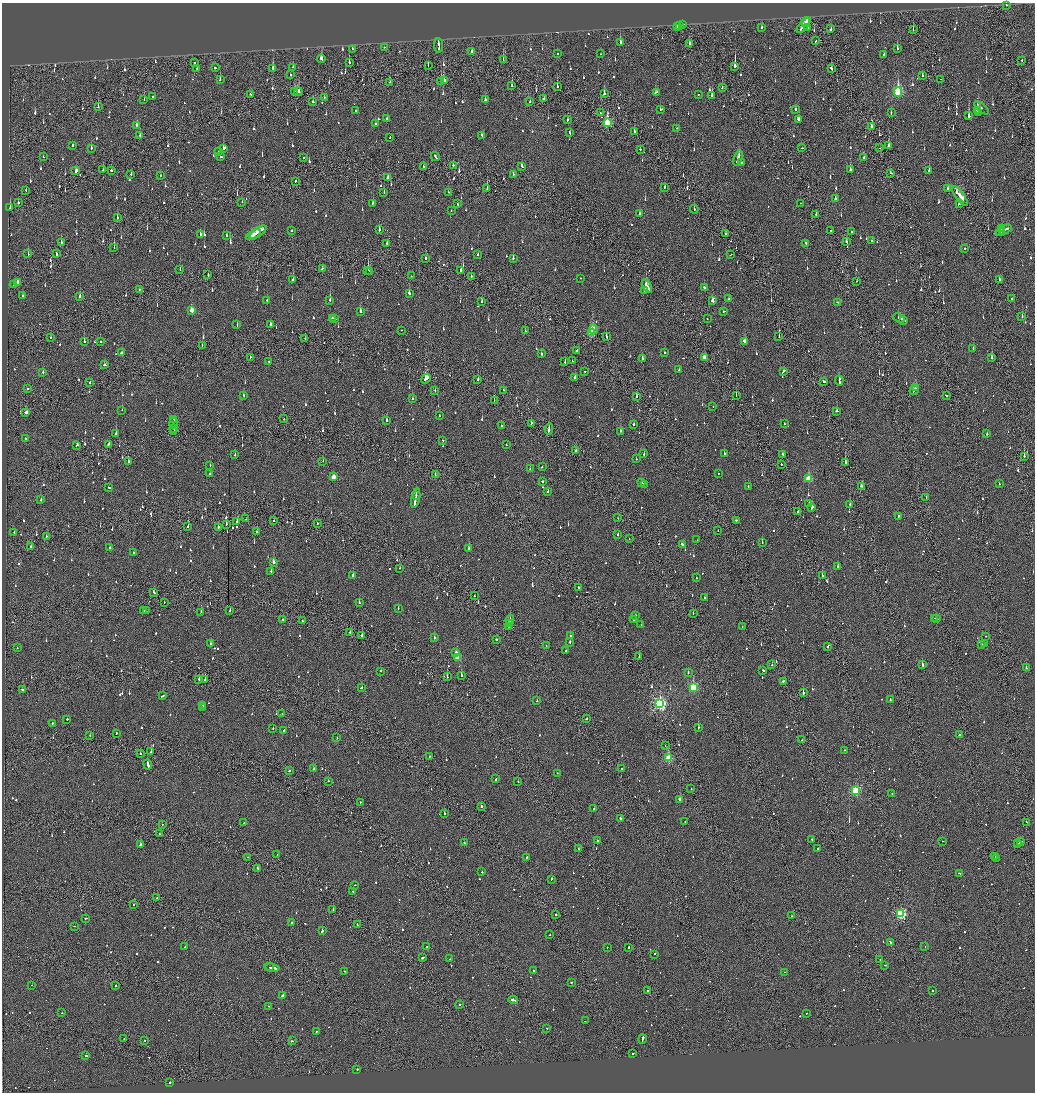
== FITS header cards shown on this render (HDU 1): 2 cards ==
NAXIS1  =                 2065
NAXIS2  =                 2180

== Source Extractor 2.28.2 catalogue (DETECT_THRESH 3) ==
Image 2065 x 2180 px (HDU 1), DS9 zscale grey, zoomed out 1/2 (1 PNG px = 2 x 2 image px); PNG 1037 x 1094 px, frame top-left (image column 1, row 2179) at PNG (2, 3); each listed source drawn as its Kron ellipse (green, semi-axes under 4 px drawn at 4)
Background -0.143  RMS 0.074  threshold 0.222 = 3 sigma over >= 5 px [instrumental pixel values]
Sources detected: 1327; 65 cannot appear on this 1/2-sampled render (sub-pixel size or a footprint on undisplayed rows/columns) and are neither listed nor drawn; of the other 1262, the 500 brightest by FLUX_AUTO listed and drawn (762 fainter detections omitted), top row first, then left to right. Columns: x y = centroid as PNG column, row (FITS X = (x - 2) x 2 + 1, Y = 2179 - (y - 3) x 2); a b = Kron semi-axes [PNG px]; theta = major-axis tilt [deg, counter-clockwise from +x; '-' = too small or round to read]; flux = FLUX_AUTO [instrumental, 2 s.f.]
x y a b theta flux
1007 5 2 1 - 66
806 22 5 2 - 210
682 25 2 1 - 64
680 26 3 2 - 120
803 26 9 2 51 400
677 27 2 2 - 70
762 27 3 2 - 56
807 27 2 1 - 95
831 29 3 2 - 56
913 30 2 1 - 74
815 41 2 1 - 190
620 42 3 2 - 210
689 43 3 2 - 93
438 45 7 2 -85 330
384 47 2 2 - 49
352 49 2 2 - 87
897 49 3 2 - 180
472 51 2 2 - 67
558 54 2 2 - 94
601 54 2 1 - 57
884 54 2 2 - 130
321 59 4 2 - 120
503 59 2 1 - 68
1022 60 2 1 - 50
194 62 2 1 - 48
349 62 2 2 - 140
428 65 3 1 - 68
735 66 3 2 - 810
293 67 3 2 - 51
197 68 2 2 - 50
215 68 2 2 - 81
273 68 4 2 - 120
831 69 3 2 - 170
290 75 2 2 - 47
922 76 3 1 - 190
941 79 2 1 - 93
220 80 3 2 - 67
444 80 3 3 - 380
390 82 2 2 - 52
441 82 2 1 - 73
512 86 3 2 - 230
557 86 3 2 - 150
722 88 2 1 - 59
295 91 3 3 - 150
298 92 4 3 - 190
656 92 4 2 - 130
898 92 4 3 - 1600
604 93 4 2 - 83
251 94 2 1 - 67
698 95 2 2 - 55
712 95 2 2 - 100
152 97 2 2 - 49
324 97 2 2 - 63
544 99 2 2 - 54
144 100 2 1 - 230
485 100 2 2 - 160
313 102 2 2 - 55
530 102 2 1 - 48
98 107 3 2 - 87
981 108 9 4 -41 50
795 109 2 2 - 290
660 110 2 2 - 330
977 110 3 2 - 310
356 111 2 2 - 65
979 112 3 1 - 500
600 113 2 2 - 190
891 113 3 2 - 120
969 116 3 2 - 240
387 119 2 2 - 370
567 120 3 2 - 98
799 120 4 2 - 120
375 123 2 2 - 100
608 123 4 3 - 1100
137 125 2 2 - 300
871 126 3 2 - 210
677 128 3 2 - 72
634 131 3 2 - 63
570 133 3 2 - 51
140 135 2 2 - 280
482 135 3 2 - 55
390 137 2 1 - 47
72 146 3 2 - 160
889 146 3 2 - 210
91 148 2 2 - 89
224 148 3 2 - 110
802 148 2 2 - 54
879 148 2 1 - 53
640 149 2 2 - 55
219 152 2 2 - 380
221 156 3 2 - 76
435 156 4 2 - 220
43 157 2 2 - 320
304 157 2 1 - 60
738 158 8 2 73 490
864 158 2 2 - 84
741 163 2 2 - 300
453 165 3 2 - 66
522 166 3 2 - 240
424 167 2 2 - 290
103 170 2 1 - 47
111 170 2 2 - 120
850 170 2 2 - 200
929 170 3 2 - 120
76 171 4 2 - 120
890 173 2 1 - 150
131 174 2 2 - 51
160 175 2 2 - 62
513 175 3 1 - 70
388 177 2 2 - 99
296 181 2 2 - 96
664 187 3 2 - 91
487 189 3 2 - 100
948 189 2 2 - 170
26 190 2 1 - 51
384 192 2 1 - 170
448 192 2 1 - 47
960 196 12 2 -53 450
835 199 2 2 - 61
18 202 2 1 - 250
242 202 2 1 - 56
373 203 2 2 - 76
801 203 2 1 - 83
960 203 4 2 - 430
458 204 3 2 - 60
10 208 3 2 - 150
694 209 4 2 - 84
451 211 2 2 - 83
639 214 3 2 - 86
816 214 2 2 - 75
117 218 2 2 - 110
1001 229 2 2 - 95
1005 229 7 2 27 260
291 230 2 2 - 270
379 230 3 2 - 150
831 231 2 2 - 51
258 232 10 3 34 470
851 232 2 2 - 87
1000 232 4 2 - 210
726 234 2 2 - 47
200 235 3 2 - 99
226 235 2 2 - 47
253 235 8 2 31 350
872 240 2 2 - 67
61 242 3 2 - 55
846 242 2 2 - 83
387 244 3 2 - 81
806 244 3 2 - 97
114 248 2 1 - 230
965 248 2 2 - 46
28 254 3 2 - 48
57 254 3 1 - 280
731 254 2 1 - 57
478 255 2 2 - 51
425 258 3 2 - 100
513 258 2 2 - 150
180 269 2 2 - 91
322 269 2 2 - 57
368 270 3 2 - 300
461 270 3 1 - 200
370 271 2 1 - 160
208 274 3 2 - 110
411 276 2 1 - 52
471 276 2 2 - 59
580 278 2 1 - 110
293 279 3 2 - 110
999 279 3 2 - 100
857 281 2 1 - 57
17 282 2 1 - 210
14 285 2 2 - 240
647 286 7 2 -63 440
704 287 2 2 - 170
139 289 2 2 - 55
645 290 2 2 - 110
409 293 3 2 - 130
22 295 2 2 - 76
80 296 3 2 - 63
729 298 3 2 - 81
1012 299 2 2 - 91
267 300 2 2 - 83
330 301 3 2 - 220
712 301 3 2 - 94
482 302 2 2 - 62
837 302 2 2 - 79
192 310 3 2 - 170
360 311 3 2 - 150
724 311 2 1 - 63
1022 316 2 2 - 78
333 318 3 2 - 110
899 318 6 2 -25 190
335 319 2 2 - 110
707 319 2 1 - 59
904 320 3 2 - 120
270 324 3 2 - 70
237 325 2 2 - 84
593 329 5 3 - 190
402 330 2 2 - 87
525 331 2 2 - 48
591 333 3 3 - 710
606 337 2 2 - 88
779 337 2 1 - 74
50 338 2 1 - 160
305 339 2 1 - 48
84 341 3 2 - 84
101 342 2 2 - 120
745 342 3 2 - 530
202 345 2 1 - 54
973 348 2 2 - 190
577 351 2 1 - 63
122 353 3 2 - 100
665 353 2 2 - 95
541 354 2 2 - 47
250 357 2 1 - 88
704 357 3 2 - 96
992 358 2 2 - 320
642 359 2 2 - 150
269 361 2 2 - 160
572 361 2 2 - 60
565 362 2 2 - 60
104 365 3 2 - 63
679 370 2 2 - 51
585 371 2 2 - 56
783 371 4 2 - 160
43 372 2 2 - 51
575 377 2 2 - 120
426 379 5 2 - 330
478 380 3 2 - 120
824 381 3 2 - 230
839 381 5 2 - 240
90 382 2 2 - 110
28 388 2 2 - 82
916 388 3 2 - 110
503 390 2 2 - 47
914 390 5 2 - 210
435 391 2 1 - 59
243 395 2 2 - 63
946 395 3 2 - 130
636 396 2 1 - 140
736 396 2 1 - 100
412 399 2 2 - 82
494 400 2 1 - 75
713 406 2 2 - 51
122 410 2 2 - 91
836 411 2 2 - 100
26 413 3 2 - 150
439 415 2 2 - 53
174 419 3 2 - 160
284 419 2 1 - 65
387 420 2 2 - 120
174 423 5 1 - 220
531 423 3 1 - 150
634 424 2 2 - 100
784 424 2 2 - 51
501 425 2 2 - 96
174 428 4 1 - 200
549 429 5 1 - 170
173 431 3 1 - 150
620 431 2 2 - 250
116 434 2 2 - 350
987 434 2 2 - 49
25 439 2 2 - 70
443 440 2 2 - 47
108 444 3 2 - 92
77 445 2 2 - 94
506 445 2 2 - 53
576 451 2 2 - 71
644 454 2 2 - 53
724 454 2 2 - 240
783 454 2 2 - 60
235 455 2 2 - 69
1024 456 2 1 - 290
636 459 2 2 - 64
128 461 2 2 - 400
323 461 2 1 - 50
845 463 3 2 - 220
781 464 2 2 - 63
210 465 2 2 - 56
542 467 2 1 - 53
530 469 2 2 - 51
718 473 2 2 - 46
210 474 3 2 - 110
435 475 3 2 - 54
333 477 3 2 - 180
808 479 3 3 - 540
542 481 2 2 - 300
642 483 3 2 - 110
644 484 2 1 - 100
999 484 2 2 - 49
862 486 3 2 - 100
109 487 3 2 - 82
748 487 2 2 - 49
548 491 2 2 - 46
416 495 2 2 - 80
416 498 10 2 77 610
926 498 2 2 - 62
41 500 2 2 - 69
809 503 2 2 - 110
850 504 2 2 - 59
812 507 3 2 - 190
798 511 2 1 - 91
898 516 2 2 - 140
618 518 2 1 - 81
246 519 2 1 - 92
274 520 2 2 - 46
736 520 2 2 - 170
237 521 3 2 - 100
317 523 2 1 - 67
226 524 2 2 - 51
188 527 2 2 - 49
218 527 2 2 - 190
718 530 2 1 - 97
14 532 2 2 - 61
257 532 2 2 - 62
618 534 2 2 - 59
46 536 2 1 - 50
629 539 2 1 - 49
697 540 2 2 - 150
762 542 2 2 - 88
682 544 3 2 - 94
31 546 3 1 - 370
110 547 2 2 - 65
469 549 3 2 - 110
134 553 2 2 - 160
273 562 2 2 - 300
838 567 3 2 - 52
399 568 2 1 - 97
271 571 2 2 - 190
353 576 2 2 - 220
822 576 2 2 - 280
696 578 2 2 - 49
578 587 2 2 - 74
154 592 3 2 - 140
475 596 2 1 - 62
705 598 2 2 - 59
164 603 2 1 - 60
359 603 2 2 - 130
398 608 2 2 - 150
144 611 2 2 - 55
146 611 2 1 - 120
230 611 2 2 - 93
201 612 2 1 - 91
693 613 2 1 - 50
635 615 2 2 - 91
934 618 2 1 - 64
283 619 2 2 - 74
937 619 2 1 - 55
510 620 5 1 - 210
634 620 2 2 - 85
302 621 2 1 - 130
509 624 3 1 - 110
641 625 2 2 - 51
742 626 2 2 - 54
508 627 3 2 - 440
350 632 2 2 - 68
362 635 2 1 - 3700
570 635 2 2 - 75
985 636 2 1 - 120
434 638 2 2 - 100
496 639 2 2 - 78
570 642 2 2 - 86
211 643 2 2 - 60
985 643 2 1 - 57
982 644 2 2 - 130
546 646 2 2 - 51
827 646 2 1 - 140
17 648 2 2 - 56
566 651 2 2 - 47
456 652 2 2 - 120
458 657 3 3 - 460
639 657 2 2 - 66
922 664 3 2 - 240
772 665 2 2 - 53
1026 668 2 2 - 190
763 670 2 2 - 120
381 671 2 2 - 79
688 672 2 2 - 80
461 675 2 2 - 260
447 677 2 1 - 230
199 679 2 2 - 300
205 680 3 2 - 140
784 681 2 2 - 460
694 687 3 3 - 1200
362 688 2 2 - 130
22 690 3 2 - 190
803 693 2 2 - 290
162 696 3 2 - 110
890 699 3 2 - 84
537 701 2 2 - 83
660 703 4 3 - 2800
203 705 4 2 - 150
203 708 2 2 - 100
282 714 2 2 - 59
67 719 2 2 - 84
587 719 2 1 - 84
52 723 2 2 - 47
273 728 2 2 - 49
698 728 2 2 - 68
284 730 2 2 - 60
116 733 2 2 - 66
90 735 2 2 - 48
960 735 2 2 - 100
337 738 2 2 - 70
802 740 2 2 - 61
665 746 2 1 - 56
845 750 2 2 - 69
151 752 2 2 - 52
141 754 2 2 - 170
429 756 2 2 - 47
668 758 3 3 - 570
148 764 5 2 - 690
314 769 4 2 - 400
622 769 2 2 - 78
289 771 2 2 - 58
557 773 2 1 - 60
496 779 3 2 - 150
328 781 2 2 - 59
518 782 2 2 - 68
691 789 2 2 - 84
856 790 3 3 - 1100
892 794 2 2 - 63
680 800 3 2 - 690
360 802 2 1 - 66
481 806 2 2 - 82
594 809 2 2 - 240
444 813 2 2 - 170
621 819 3 2 - 47
685 821 2 2 - 74
1026 822 2 2 - 81
244 823 2 2 - 59
162 824 2 2 - 48
159 834 2 2 - 46
812 840 2 2 - 88
597 841 2 1 - 51
943 841 2 2 - 58
1021 842 3 2 - 99
464 843 2 2 - 78
1018 844 4 2 - 140
140 845 2 2 - 470
579 849 2 1 - 51
818 849 2 2 - 52
277 855 2 2 - 80
247 857 2 2 - 46
527 857 2 2 - 180
995 857 2 1 - 78
997 858 2 1 - 220
258 868 3 2 - 120
482 872 2 2 - 56
960 873 3 2 - 95
551 879 3 2 - 84
355 885 2 2 - 110
353 891 2 1 - 79
157 898 2 2 - 69
133 905 2 2 - 65
333 909 2 1 - 290
901 914 3 3 - 1700
556 915 2 1 - 570
792 916 2 2 - 90
86 918 3 2 - 83
292 923 2 2 - 56
358 924 2 1 - 120
74 926 2 1 - 120
322 930 3 2 - 350
550 935 2 1 - 69
890 942 4 2 - 180
185 947 2 2 - 320
427 947 2 2 - 66
607 947 2 1 - 55
925 947 2 2 - 58
628 948 2 1 - 190
655 954 2 2 - 210
423 958 3 2 - 140
450 959 2 2 - 370
880 959 2 1 - 66
885 965 2 1 - 55
270 967 2 1 - 210
272 968 7 2 -9 590
344 971 2 1 - 160
534 971 3 2 - 94
785 972 2 2 - 58
571 982 2 2 - 82
32 985 2 1 - 57
116 986 2 2 - 47
648 990 2 2 - 210
932 990 2 2 - 58
282 995 3 2 - 390
513 1000 5 2 - 280
460 1004 2 2 - 46
268 1006 2 2 - 51
62 1013 2 1 - 50
806 1013 2 2 - 64
585 1021 2 1 - 79
547 1028 2 2 - 53
317 1031 2 1 - 110
124 1039 2 1 - 52
642 1039 5 2 - 270
145 1041 2 2 - 47
292 1041 3 1 - 200
633 1054 2 2 - 110
86 1056 3 1 - 75
357 1069 2 2 - 120
170 1082 2 2 - 92
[762 fainter detections neither listed nor drawn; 65 sub-pixel or undisplayed-footprint detections neither listed nor drawn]